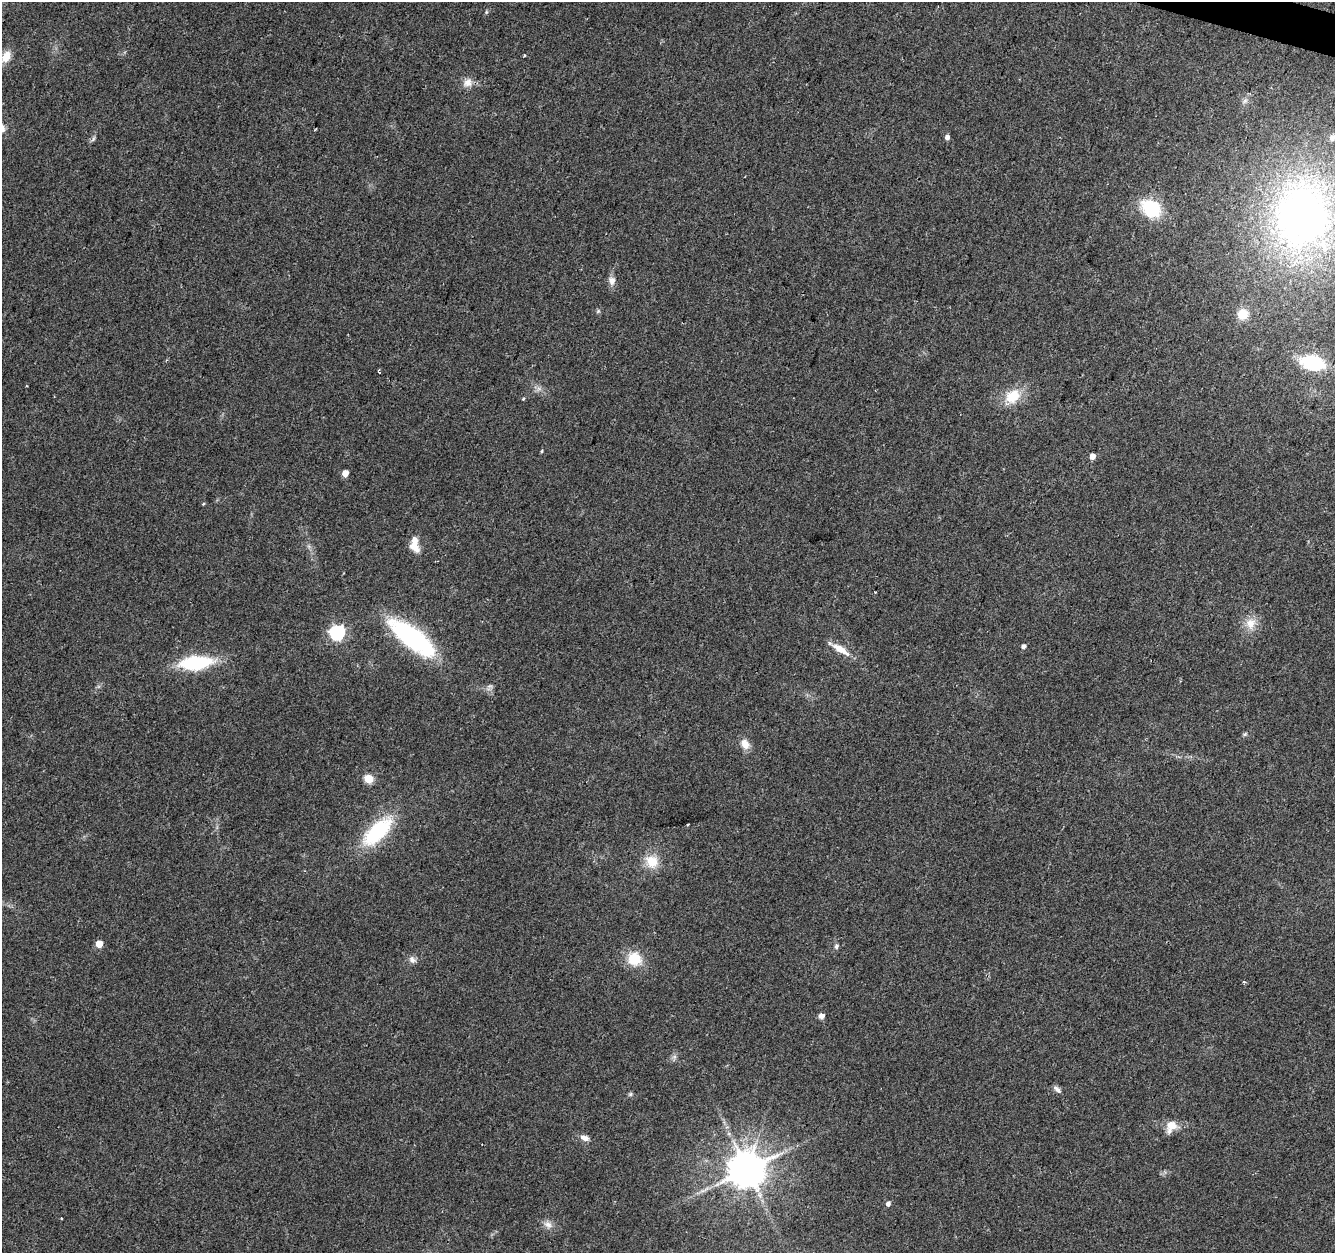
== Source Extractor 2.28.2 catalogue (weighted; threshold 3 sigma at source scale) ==
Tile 10 of 4 x 4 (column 2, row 3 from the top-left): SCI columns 1341-2673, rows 1532-2782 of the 5338 x 5499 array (HDU 1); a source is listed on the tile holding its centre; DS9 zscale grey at full resolution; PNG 1337 x 1255 px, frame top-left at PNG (2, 2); no overlay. Shown black and unused: <1% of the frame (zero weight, under 2 of 3 exposures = <1% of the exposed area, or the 3 px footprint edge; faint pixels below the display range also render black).
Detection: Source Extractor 2.28.2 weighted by HDU 2 'WHT'; one run over the whole footprint, this tile lists its part. Background 0.0384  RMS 0.0071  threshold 0.0319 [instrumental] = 3 sigma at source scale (4.5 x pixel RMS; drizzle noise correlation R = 1.50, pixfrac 1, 0.0396/0.0396 arcsec/px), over >= 5 px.
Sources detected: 48; all 48 listed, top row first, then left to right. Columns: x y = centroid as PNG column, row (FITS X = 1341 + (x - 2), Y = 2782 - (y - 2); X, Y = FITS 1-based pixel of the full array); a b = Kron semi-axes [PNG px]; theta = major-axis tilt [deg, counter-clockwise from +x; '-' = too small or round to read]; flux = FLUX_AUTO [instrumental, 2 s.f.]
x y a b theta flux
524 55 3 3 - 0.85
6 57 15 10 63 8.3
468 83 14 12 30 5.9
947 137 5 4 - 3
1332 138 9 7 67 3.7
93 139 9 4 60 1.5
1151 208 18 14 -36 42
1303 216 82 66 84 400
612 281 11 9 -88 4.3
598 311 6 4 45 1.1
1243 314 11 10 - 13
1312 363 23 14 -14 45
379 372 5 3 - 0.96
539 389 7 4 -19 2.1
1013 396 21 15 39 18
523 399 4 4 - 0.71
542 451 5 3 - 0.77
1092 456 5 4 - 6.3
345 473 5 4 - 8.8
203 504 4 3 - 0.69
415 545 19 10 -81 9.2
1251 623 17 13 80 9.6
337 633 6 6 - 170
413 638 58 19 -38 92
1023 646 5 4 - 2.5
840 649 29 7 -31 10
195 663 29 12 6 56
1245 734 7 4 45 1.1
745 744 13 10 -59 6.9
369 779 5 5 - 32
688 824 3 2 - 1.1
377 831 37 16 44 54
652 861 15 14 - 15
99 944 5 5 - 14
836 946 7 5 72 1.7
634 959 15 14 - 20
412 960 11 8 -42 3.3
1244 982 3 3 - 1.4
821 1016 5 5 - 4.9
674 1057 7 5 45 1.9
1058 1090 9 7 -54 2.3
630 1094 6 5 - 1.2
1171 1126 14 11 55 9.1
585 1138 10 7 -18 3.9
747 1170 10 10 - 2200
888 1204 5 5 - 2.9
61 1218 3 3 - 1.3
548 1225 13 8 -31 4.5
Isophote crosses this tile's border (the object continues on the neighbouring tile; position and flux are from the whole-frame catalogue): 1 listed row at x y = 1303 216